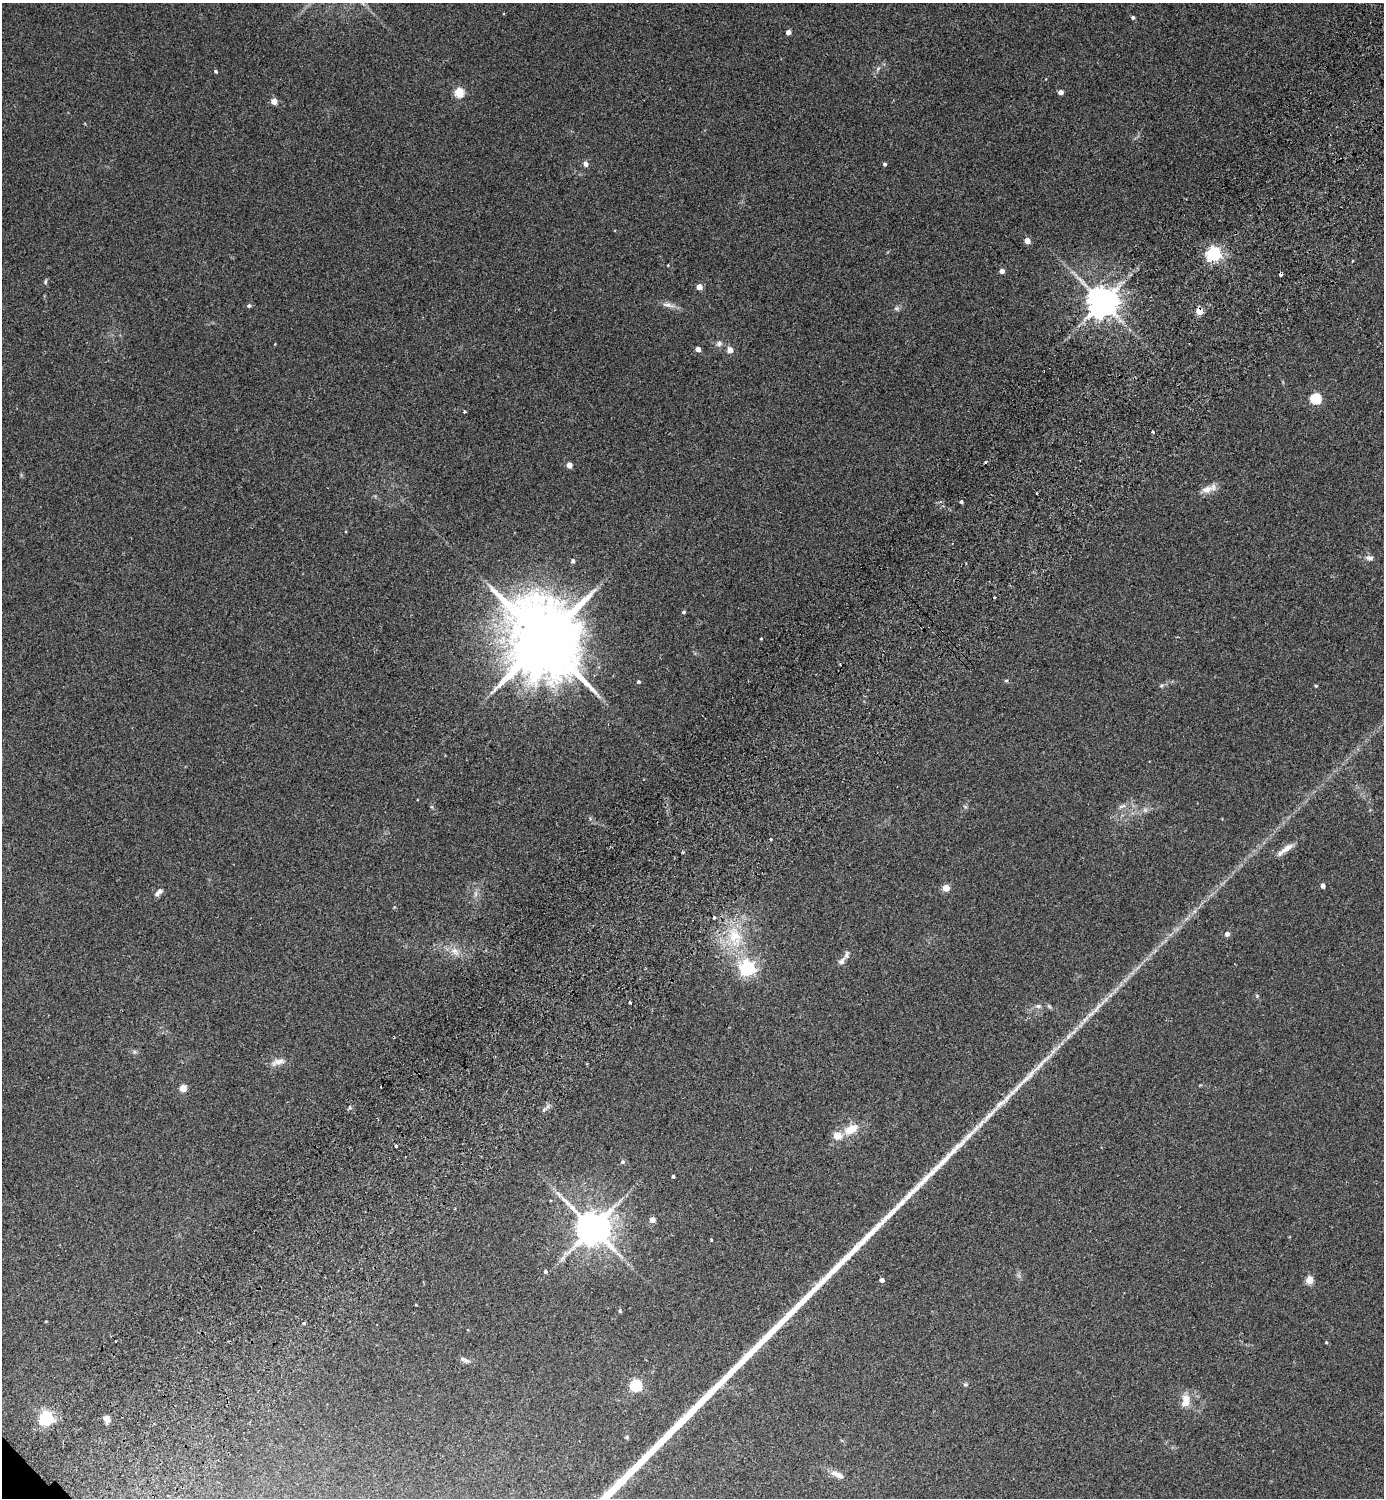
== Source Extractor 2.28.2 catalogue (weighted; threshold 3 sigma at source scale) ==
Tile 10 of 4 x 4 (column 2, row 3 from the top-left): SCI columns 1584-2965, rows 1540-3035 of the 6072 x 6072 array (HDU 1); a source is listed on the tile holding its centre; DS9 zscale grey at full resolution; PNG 1386 x 1500 px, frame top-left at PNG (2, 3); no overlay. Shown black and unused: <1% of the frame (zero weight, under 2 of 3 exposures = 3% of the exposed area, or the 3 px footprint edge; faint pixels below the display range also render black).
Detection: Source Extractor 2.28.2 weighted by HDU 2 'WHT'; one run over the whole footprint, this tile lists its part. Background 0.0481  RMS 0.0088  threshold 0.0397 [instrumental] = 3 sigma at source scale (4.5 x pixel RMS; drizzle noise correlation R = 1.50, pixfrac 1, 0.05/0.05 arcsec/px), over >= 5 px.
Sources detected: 85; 3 cosmic-ray / hot-pixel residue — not listed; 2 inside a brighter listed object's ellipse — not listed separately; the other 80 listed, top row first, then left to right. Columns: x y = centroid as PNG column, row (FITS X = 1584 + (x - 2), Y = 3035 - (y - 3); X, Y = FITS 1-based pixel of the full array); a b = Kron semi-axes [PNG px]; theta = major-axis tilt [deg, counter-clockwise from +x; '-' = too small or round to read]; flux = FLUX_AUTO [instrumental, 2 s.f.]
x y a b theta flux
1133 17 4 4 - 1.7
788 32 4 4 - 5
215 71 4 4 - 1.2
1060 92 4 4 - 4.5
459 93 5 5 - 45
274 101 4 4 - 11
586 164 6 5 - 3.3
885 164 4 4 - 1.7
1027 241 4 4 - 10
1214 254 6 6 - 200
668 265 3 2 - 0.61
1002 271 4 4 - 4.7
45 282 7 4 73 1.3
699 287 4 4 - 10
1102 302 8 8 - 1700
668 305 18 5 -14 4.7
249 306 6 5 - 1.4
896 308 7 4 -1 1.6
1199 311 5 4 - 21
719 343 8 7 - 3
698 349 4 4 - 6.1
730 350 5 4 - 9
1316 398 5 5 - 71
465 411 4 3 - 1.1
1153 432 3 2 - 1.4
569 465 4 4 - 8.6
1207 489 17 8 17 7.1
1037 493 3 2 - 1.1
961 502 3 3 - 1.7
1370 558 10 7 -4 3.1
573 561 5 4 - 2.4
683 612 4 3 - 1.4
761 638 3 2 - 0.73
543 640 22 18 -54 12000
1006 681 5 4 - 1
638 682 4 4 - 1.2
1161 685 6 4 2 1.2
1316 686 4 4 - 0.86
1122 806 12 4 19 2.7
1145 810 6 6 - 1.9
771 839 3 3 - 2.6
1286 849 21 7 36 7.2
1323 886 4 4 - 5.2
946 888 4 4 - 19
159 892 12 6 47 3.5
714 917 3 3 - 3.3
1227 934 7 6 - 2.2
735 936 26 19 -58 33
455 951 13 8 -52 6.1
842 962 10 7 54 3.4
748 968 6 6 - 230
1257 996 5 4 - 1
630 1002 3 3 - 4.9
1038 1006 8 5 0 2.2
278 1062 19 7 13 5.7
183 1088 4 4 - 19
851 1129 17 10 27 14
396 1146 3 3 - 7.5
622 1162 5 5 - 1.5
673 1176 3 3 - 1.6
558 1193 11 3 -54 2.2
652 1220 4 4 - 8.4
593 1228 10 9 - 2200
711 1240 4 3 - 0.61
545 1271 4 4 - 1.6
882 1280 4 4 - 3.5
1309 1280 5 4 - 24
416 1305 4 2 - 0.58
620 1311 4 3 - 1.4
46 1321 4 2 - 0.61
304 1323 3 3 - 2.4
1326 1342 4 3 - 0.86
465 1360 14 5 -27 2.8
965 1384 6 4 0 1.1
636 1385 5 5 - 110
1185 1400 18 10 82 9.5
46 1418 6 6 - 190
106 1418 8 6 -74 4.6
627 1437 4 4 - 1.3
837 1474 19 7 -23 6.3
Overlapping masked pixels (flux is a lower limit): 1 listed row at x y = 1199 311